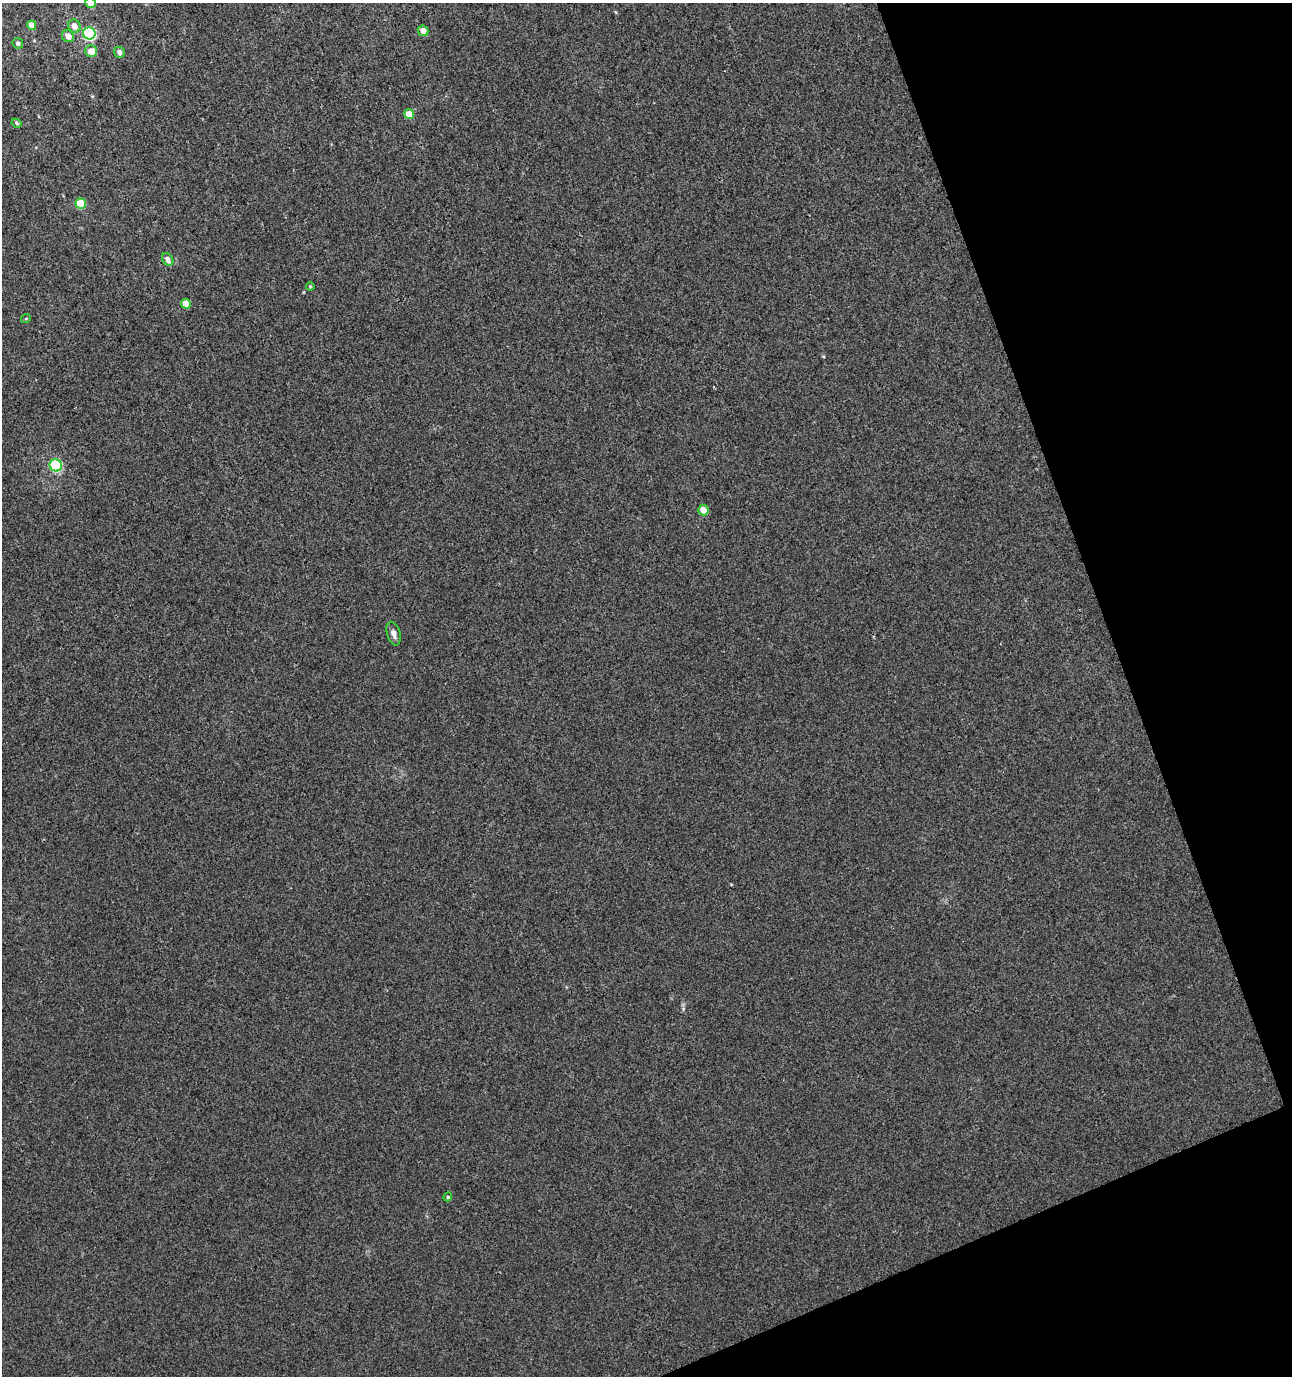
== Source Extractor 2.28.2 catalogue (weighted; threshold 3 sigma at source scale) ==
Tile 12 of 4 x 4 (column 4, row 3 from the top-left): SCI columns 4024-5313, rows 1421-2794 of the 5412 x 5593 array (HDU 1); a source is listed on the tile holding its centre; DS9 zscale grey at full resolution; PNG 1294 x 1378 px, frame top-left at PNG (2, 3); each listed source drawn as its Kron ellipse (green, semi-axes under 4 px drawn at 4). Shown black and unused: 18% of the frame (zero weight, under 3 of 4 exposures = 4% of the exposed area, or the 3 px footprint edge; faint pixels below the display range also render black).
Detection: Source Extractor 2.28.2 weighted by HDU 2 'WHT'; one run over the whole footprint, this tile lists its part. Background 0.00131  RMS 0.0027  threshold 0.0123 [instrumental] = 3 sigma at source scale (4.5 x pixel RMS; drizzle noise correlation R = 1.50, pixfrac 1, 0.0396/0.0396 arcsec/px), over >= 5 px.
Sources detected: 20; all 20 listed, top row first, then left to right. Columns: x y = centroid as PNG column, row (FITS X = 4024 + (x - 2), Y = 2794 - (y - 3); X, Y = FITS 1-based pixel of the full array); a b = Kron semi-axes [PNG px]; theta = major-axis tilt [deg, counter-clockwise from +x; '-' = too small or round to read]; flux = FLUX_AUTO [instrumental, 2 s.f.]
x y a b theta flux
90 3 5 5 - 3.5
32 25 5 4 - 2.9
74 26 7 6 - 2.1
423 31 5 5 - 2.1
89 33 6 6 - 34
68 36 6 5 - 2
18 43 5 5 - 0.75
91 51 6 6 - 3.6
119 52 6 5 - 1.2
409 114 5 5 - 5
17 123 5 4 - 0.4
81 204 5 5 - 8.6
168 259 7 5 -56 1.3
310 286 4 4 - 0.27
186 304 5 4 - 4
26 318 5 3 - 0.25
56 465 6 6 - 26
703 510 5 5 - 2.9
394 634 12 6 -74 1.4
448 1197 4 4 - 0.33
Isophote crosses this tile's border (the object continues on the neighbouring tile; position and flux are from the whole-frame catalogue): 1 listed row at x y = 90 3